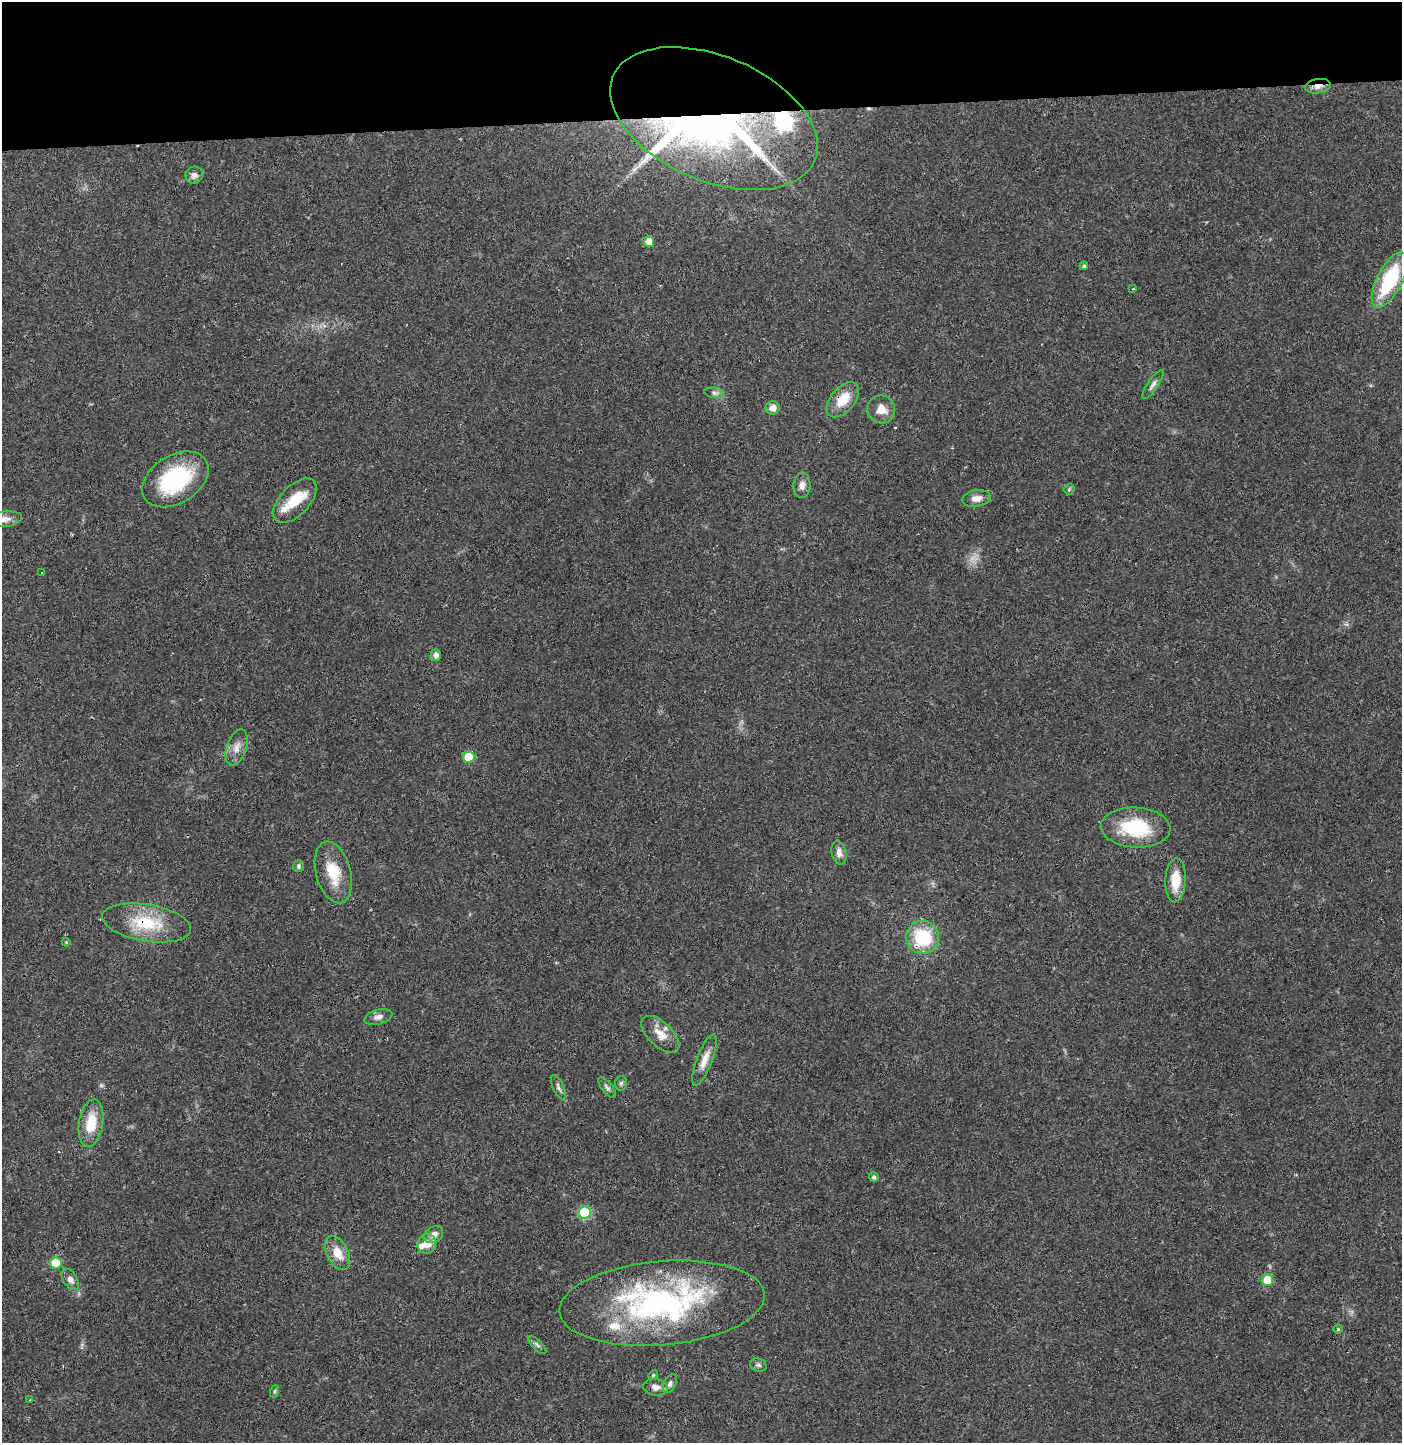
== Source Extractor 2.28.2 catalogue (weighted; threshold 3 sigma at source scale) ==
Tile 2 of 3 x 3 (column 2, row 1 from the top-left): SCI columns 1400-2799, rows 2951-4391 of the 4202 x 4458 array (HDU 1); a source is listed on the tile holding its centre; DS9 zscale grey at full resolution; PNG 1404 x 1445 px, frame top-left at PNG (2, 2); each listed source drawn as its Kron ellipse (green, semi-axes under 4 px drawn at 4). Shown black and unused: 8% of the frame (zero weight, under 3 of 4 exposures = <1% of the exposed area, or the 3 px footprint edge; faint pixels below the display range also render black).
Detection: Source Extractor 2.28.2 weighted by HDU 2 'WHT'; one run over the whole footprint, this tile lists its part. Background 0.0468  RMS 0.0038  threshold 0.0169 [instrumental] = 3 sigma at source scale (4.5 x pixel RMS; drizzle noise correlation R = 1.50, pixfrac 1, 0.0396/0.0396 arcsec/px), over >= 5 px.
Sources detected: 65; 1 too faint to see at this stretch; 2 inside a brighter object's white glare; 3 cosmic-ray / hot-pixel residue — neither listed nor drawn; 5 inside a brighter listed object's ellipse — not listed separately; the other 54 listed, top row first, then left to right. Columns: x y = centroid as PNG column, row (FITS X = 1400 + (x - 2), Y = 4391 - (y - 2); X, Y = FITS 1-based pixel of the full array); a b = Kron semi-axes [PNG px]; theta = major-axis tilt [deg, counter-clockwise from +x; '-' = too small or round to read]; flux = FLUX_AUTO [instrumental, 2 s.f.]
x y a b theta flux
1318 86 13 7 9 2.5
714 119 109 62 -23 230
194 175 9 8 - 1.8
649 242 5 5 - 5.5
1084 266 4 4 - 0.67
1390 280 30 12 63 28
1133 289 3 3 - 0.52
1153 385 17 5 55 1.6
714 393 10 5 -7 1.2
843 400 21 12 49 8.2
773 408 7 6 - 2.6
881 409 14 13 - 4.5
175 479 36 24 32 34
802 485 12 8 87 2.2
1069 489 5 5 - 0.51
976 498 14 8 9 2.8
295 501 27 14 47 9.4
5 519 17 7 7 2.7
41 572 3 2 - 0.67
436 655 6 5 - 1.9
237 747 19 9 71 3.6
469 757 6 5 - 14
1136 827 35 20 -4 22
839 853 12 7 -76 2.3
299 866 6 5 - 0.87
333 872 31 17 -75 12
1176 880 22 10 87 8.5
147 923 45 18 -9 18
923 937 17 16 - 20
66 942 4 4 - 0.36
378 1017 14 7 15 2
660 1034 23 12 -44 5.3
704 1060 27 7 69 4.2
621 1083 7 6 - 0.83
558 1087 13 5 -66 1.2
607 1087 12 5 -52 1.1
91 1123 24 12 81 10
874 1177 5 4 - 1
585 1213 6 6 - 29
434 1235 10 7 36 2.4
427 1244 10 9 - 4
338 1253 18 11 -64 6
56 1263 6 5 - 17
70 1279 12 7 -56 1.9
1267 1280 6 5 - 14
662 1303 103 42 5 95
1338 1329 4 4 - 0.51
537 1345 12 5 -45 1
758 1365 8 6 -17 0.93
653 1375 5 4 - 0.51
670 1384 10 6 61 1.3
655 1387 12 8 -5 2.4
275 1391 6 4 70 0.54
30 1399 4 2 - 0.26
Overlapping masked pixels (flux is a lower limit): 5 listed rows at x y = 1318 86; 714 119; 843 400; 147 923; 923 937
Isophote crosses this tile's border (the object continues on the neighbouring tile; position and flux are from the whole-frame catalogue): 1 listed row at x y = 5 519